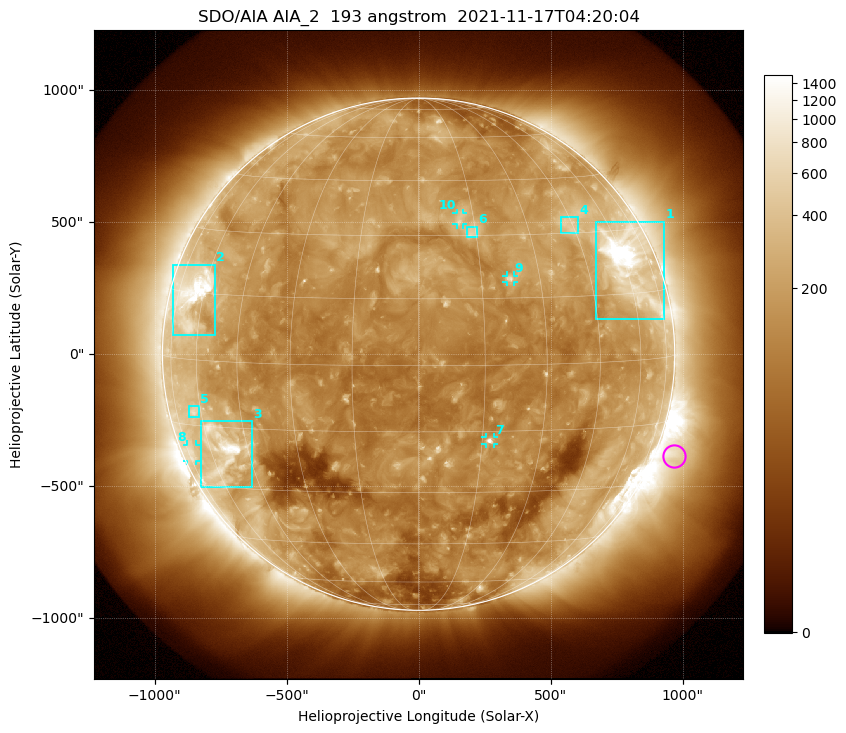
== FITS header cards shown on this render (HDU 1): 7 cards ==
TELESCOP= 'SDO/AIA '           / For AIA: SDO/AIA
INSTRUME= 'AIA_2   '           / For AIA: AIA_ATA1, AIA_ATA2, AIA_ATA3 or AIA_AT
WAVELNTH=                  193 / [angstrom] Wavelength
WAVEUNIT= 'angstrom'           / Wavelength unit: angstrom
DATE-OBS= '2021-11-17T04:20:04.844' / [ISO] Date when observation started; ISO 8
CTYPE1  = 'HPLN-TAN'           / CTYPE1: HPLN
CTYPE2  = 'HPLT-TAN'           / CTYPE2: HPLT

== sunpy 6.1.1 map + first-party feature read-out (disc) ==
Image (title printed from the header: SDO/AIA AIA_2  193 angstrom  2021-11-17T04:20:04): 1024 x 1024 px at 2.4 arcsec/px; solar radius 970 arcsec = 404 px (full disc in frame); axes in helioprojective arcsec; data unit not stated in the header (colour bar unlabelled)
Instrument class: DISC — disc imager (sunpy class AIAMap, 193 A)
Bright regions (active regions / flare kernels): reference = the median radial profile (limb darkening/brightening removed); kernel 9 px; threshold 5 sigma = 280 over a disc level ~138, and >= 1.15x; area >= 12 px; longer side >= 10 px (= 24 arcsec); searched inside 0.97 R_sun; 10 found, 10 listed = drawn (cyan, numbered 1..; 4 of them under ~33 arcsec drawn as corner ticks so the feature stays visible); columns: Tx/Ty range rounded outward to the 5 arcsec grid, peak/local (2 s.f.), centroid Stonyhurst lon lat
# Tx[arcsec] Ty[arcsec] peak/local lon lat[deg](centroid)
1 670..930 130..505 14 +61 +22
2 -930..-770 75..340 11 -65 +15
3 -825..-630 -505..-255 9.5 -55 -20
4 540..605 455..520 3.5 +44 +32
5 -870..-830 -240..-195 3.3 -63 -12
6 180..220 445..485 3.7 +14 +31
7 255..285 -340..-315 7.6 +17 -17
8 -875..-845 -405..-340 2.4 -72 -22
9 330..360 270..300 4.9 +22 +19
10 145..170 490..535 3.5 +11 +34
Off-limb structures (1.02-1.3 R_sun): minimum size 162 px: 5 found; the strongest spans PA ~225..270 deg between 1.02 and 1.3 R_sun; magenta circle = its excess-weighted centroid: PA ~250 deg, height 1.07 R_sun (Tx ~970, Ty ~-390 arcsec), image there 2.6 x the reference